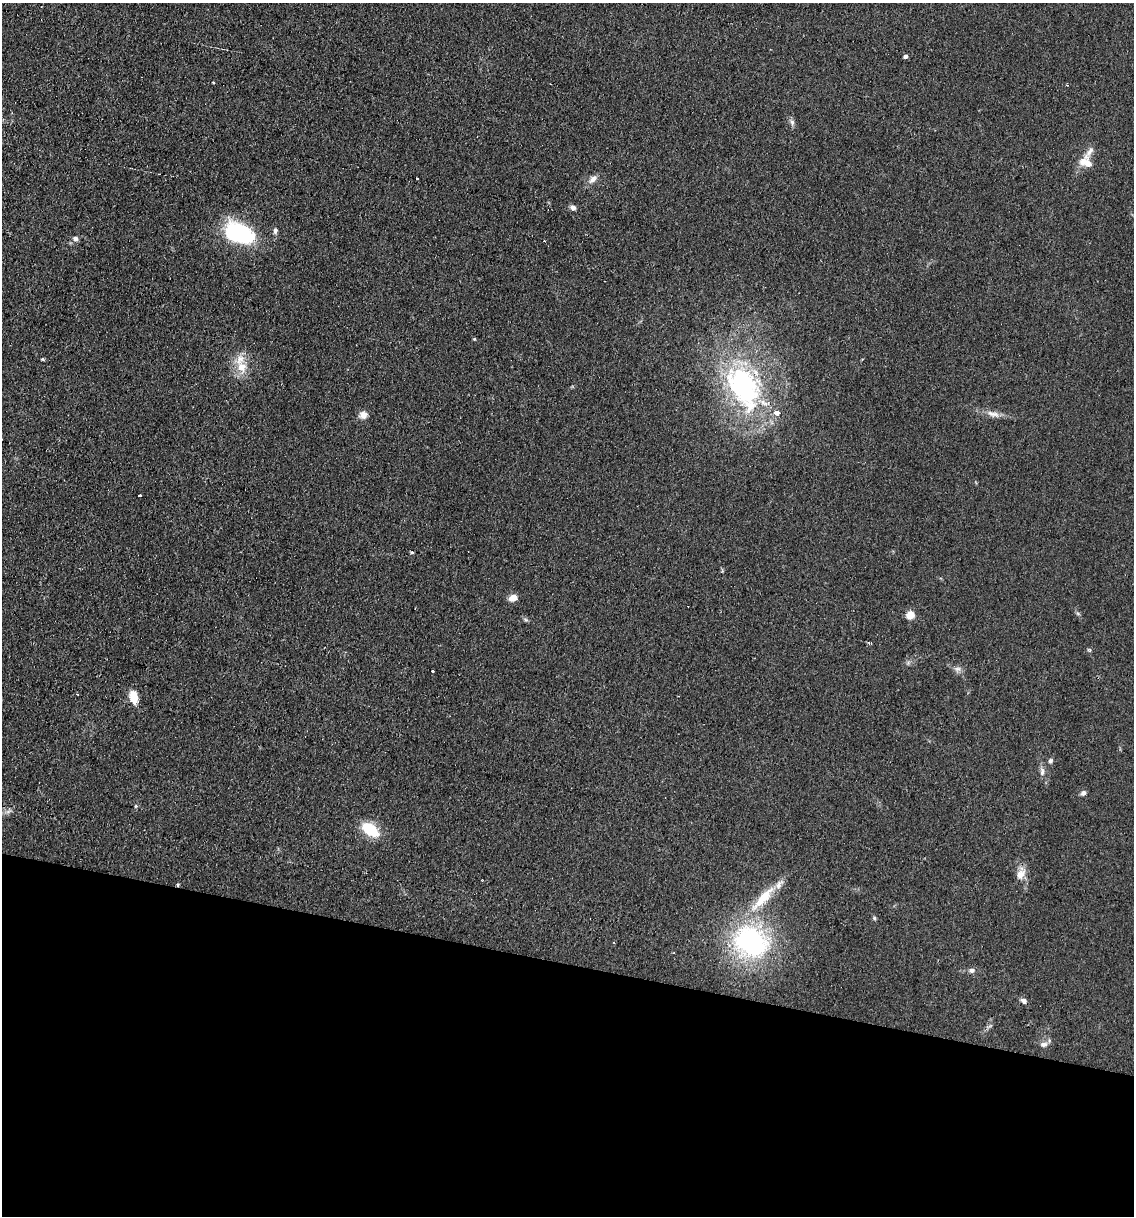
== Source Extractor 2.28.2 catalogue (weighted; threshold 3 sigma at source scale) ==
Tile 15 of 4 x 4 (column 3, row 4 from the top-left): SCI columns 2388-3519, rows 1-1214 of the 4903 x 4854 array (HDU 1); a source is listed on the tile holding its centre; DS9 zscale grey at full resolution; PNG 1136 x 1218 px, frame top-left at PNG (2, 3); no overlay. Shown black and unused: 21% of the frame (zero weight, under 2 of 3 exposures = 2% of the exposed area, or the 3 px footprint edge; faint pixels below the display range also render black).
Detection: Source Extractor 2.28.2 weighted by HDU 2 'WHT'; one run over the whole footprint, this tile lists its part. Background 0.101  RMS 0.012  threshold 0.0519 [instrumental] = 3 sigma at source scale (4.5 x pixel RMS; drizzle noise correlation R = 1.50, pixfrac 1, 0.05/0.05 arcsec/px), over >= 5 px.
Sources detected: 50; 2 cosmic-ray / hot-pixel residue — not listed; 5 inside a brighter listed object's ellipse — not listed separately; the other 43 listed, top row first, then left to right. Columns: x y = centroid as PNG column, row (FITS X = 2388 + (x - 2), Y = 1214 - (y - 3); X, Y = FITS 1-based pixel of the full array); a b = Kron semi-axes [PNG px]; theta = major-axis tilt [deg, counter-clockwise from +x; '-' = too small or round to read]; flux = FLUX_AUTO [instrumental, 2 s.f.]
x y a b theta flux
905 56 4 4 - 3.8
1067 85 3 3 - 1.2
792 122 8 6 -86 3.4
1090 151 28 7 57 9.9
1088 163 11 9 -52 11
417 179 3 3 - 2.2
592 179 12 8 47 7
573 207 8 6 -15 4.3
275 231 8 6 81 3.7
240 233 34 21 -25 110
75 238 6 6 - 4.6
474 339 4 4 - 1.3
43 359 5 4 - 1.3
242 367 13 11 -65 17
742 385 57 40 -56 220
993 414 20 7 -14 9.2
363 415 11 10 - 7
139 496 3 3 - 4.3
412 553 4 4 - 1.9
513 598 9 7 19 10
1078 614 6 4 -20 1.6
910 615 5 5 - 43
526 620 7 4 -19 1.9
869 643 4 3 - 2.4
1089 650 6 4 -44 1.5
957 669 9 7 0 4.4
432 670 3 3 - 5
77 694 3 2 - 1.2
134 697 13 8 -80 21
1050 761 7 5 58 2.7
1042 772 11 6 -90 4.8
1083 793 7 6 - 3.4
136 806 5 3 - 1.4
8 812 7 5 2 3.1
370 830 22 12 -36 37
1021 874 15 9 49 10
178 885 4 4 - 1.8
765 895 40 13 48 37
874 918 5 4 - 1.8
751 941 33 24 -29 210
971 970 8 6 -1 3.7
1024 1001 8 5 -23 4
1044 1044 11 7 10 4.9
Overlapping masked pixels (flux is a lower limit): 1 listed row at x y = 178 885